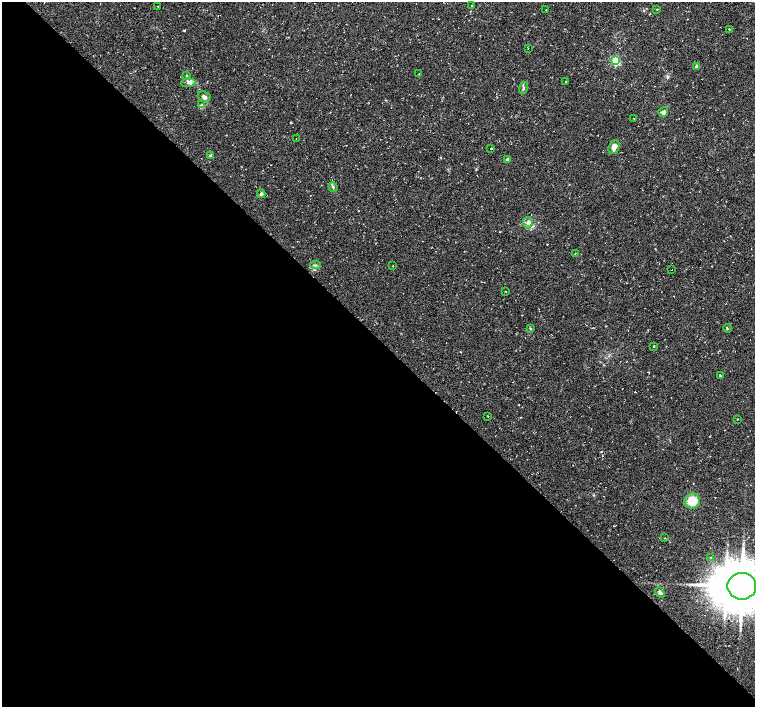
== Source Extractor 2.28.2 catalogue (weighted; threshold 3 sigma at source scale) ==
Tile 9 of 4 x 4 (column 1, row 3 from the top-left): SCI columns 44-1549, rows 1606-3014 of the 6070 x 6056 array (HDU 1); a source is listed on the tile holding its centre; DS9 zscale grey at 2 x 2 block average (1 PNG px = mean of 2 x 2 image px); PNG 757 x 709 px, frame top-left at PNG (2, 2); each listed source drawn as its Kron ellipse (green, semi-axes under 4 px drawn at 4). Shown black and unused: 52% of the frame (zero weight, under 2 of 3 exposures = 2% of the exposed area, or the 3 px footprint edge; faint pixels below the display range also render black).
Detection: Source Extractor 2.28.2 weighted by HDU 2 'WHT'; one run over the whole footprint, this tile lists its part. Background 0.11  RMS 0.0079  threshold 0.0356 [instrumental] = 3 sigma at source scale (4.5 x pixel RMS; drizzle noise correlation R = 1.50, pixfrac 1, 0.0396/0.0396 arcsec/px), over >= 5 px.
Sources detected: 46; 1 inside a brighter object's white glare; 3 cosmic-ray / hot-pixel residue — neither listed nor drawn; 1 inside a brighter listed object's ellipse — not listed separately; the other 41 listed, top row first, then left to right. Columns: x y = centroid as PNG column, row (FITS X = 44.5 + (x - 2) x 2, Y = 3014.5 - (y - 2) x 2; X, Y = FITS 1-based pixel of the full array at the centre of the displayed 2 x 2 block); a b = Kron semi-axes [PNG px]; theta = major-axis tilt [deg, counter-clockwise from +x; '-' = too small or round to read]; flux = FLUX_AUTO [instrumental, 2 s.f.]
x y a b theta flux
471 5 2 2 - 1.1
158 6 2 2 - 1.2
657 9 2 2 - 1.2
546 10 2 2 - 1.7
729 29 2 2 - 3.4
528 48 2 2 - 1.2
615 61 3 3 - 120
696 66 3 3 - 2.4
419 74 2 2 - 0.64
186 75 3 2 - 1.2
566 82 2 2 - 2.9
188 83 7 4 5 5.4
524 88 6 3 72 2.9
204 97 7 5 -22 5.6
201 105 3 2 - 1.6
663 112 5 5 - 4.9
634 118 2 2 - 0.82
296 139 2 2 - 0.78
614 147 7 5 69 9.7
491 148 2 2 - 1.4
210 155 4 3 - 2.2
508 160 3 3 - 9
333 187 5 3 - 2.6
261 194 4 4 - 4
528 223 6 5 - 6
575 253 2 2 - 0.97
315 265 5 2 - 2.1
393 266 2 2 - 2.5
672 270 2 2 - 5.4
505 291 2 2 - 0.9
530 328 3 3 - 1.6
727 328 4 2 - 1.6
654 346 2 2 - 7.5
720 375 2 2 - 8
488 416 2 2 - 1.6
737 419 2 2 - 0.75
692 501 8 7 - 35
665 538 2 2 - 0.76
710 557 2 2 - 1.1
742 586 14 13 - 6700
660 592 5 3 - 3.6
Isophote crosses this tile's border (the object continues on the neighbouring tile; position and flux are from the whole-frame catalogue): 1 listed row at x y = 742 586
Diffuse or blended objects may show on this block-average render without a row.